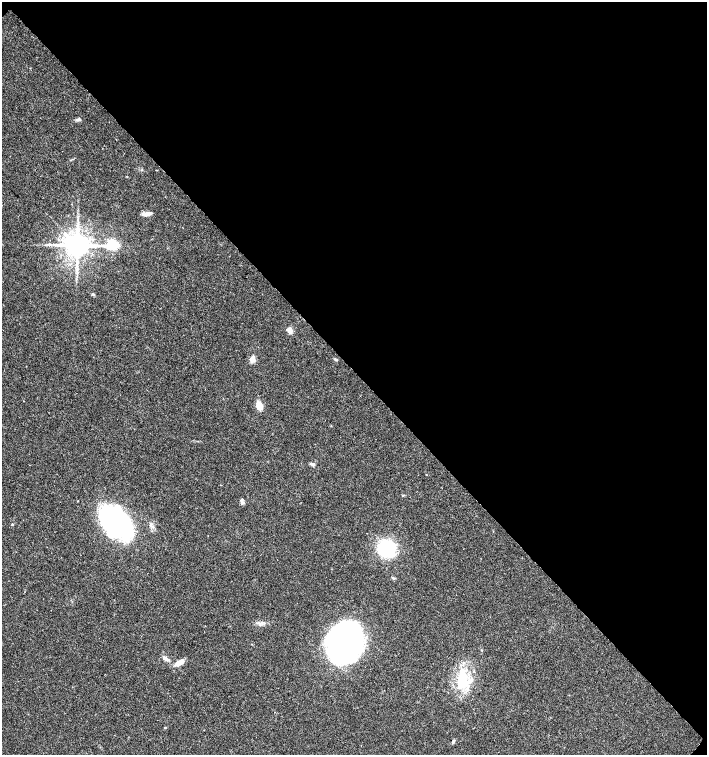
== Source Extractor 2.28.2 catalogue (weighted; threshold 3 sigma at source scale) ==
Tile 8 of 4 x 4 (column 4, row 2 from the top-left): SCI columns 4385-5793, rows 3014-4518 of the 6020 x 6026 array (HDU 1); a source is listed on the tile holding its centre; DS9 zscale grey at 2 x 2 block average (1 PNG px = mean of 2 x 2 image px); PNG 709 x 757 px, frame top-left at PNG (2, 2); no overlay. Shown black and unused: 49% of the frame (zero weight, under 3 of 4 exposures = <1% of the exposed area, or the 3 px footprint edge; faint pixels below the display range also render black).
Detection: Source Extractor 2.28.2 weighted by HDU 2 'WHT'; one run over the whole footprint, this tile lists its part. Background 0.0333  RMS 0.0033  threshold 0.0149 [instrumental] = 3 sigma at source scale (4.5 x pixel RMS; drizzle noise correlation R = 1.50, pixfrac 1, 0.0396/0.0396 arcsec/px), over >= 5 px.
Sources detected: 25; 1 inside a brighter object's white glare — not listed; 1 inside a brighter listed object's ellipse — not listed separately; the other 23 listed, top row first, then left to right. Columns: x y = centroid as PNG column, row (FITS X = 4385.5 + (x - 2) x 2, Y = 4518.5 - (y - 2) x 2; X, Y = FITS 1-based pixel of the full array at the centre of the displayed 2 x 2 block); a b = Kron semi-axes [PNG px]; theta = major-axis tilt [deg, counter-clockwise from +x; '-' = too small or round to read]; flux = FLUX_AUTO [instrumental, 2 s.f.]
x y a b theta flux
78 119 8 3 11 1.7
146 214 11 4 -5 3.3
77 245 6 5 - 1300
112 245 5 3 - 100
76 271 4 2 - 0.97
93 294 5 2 - 0.84
290 330 6 4 -69 4.8
252 359 8 5 85 3.9
335 359 6 2 -24 0.9
259 406 6 4 -70 12
313 464 6 4 -14 1.8
426 475 2 2 - 0.3
403 495 4 2 - 0.57
242 500 6 3 50 1.2
116 523 32 21 -43 170
12 524 3 3 - 0.56
387 549 16 15 - 56
393 578 4 3 - 0.83
345 643 34 26 72 280
166 659 10 4 -37 2.6
179 663 12 5 28 5.9
463 678 19 12 -85 29
453 741 5 3 - 1.2
Diffuse or blended objects may show on this block-average render without a row.